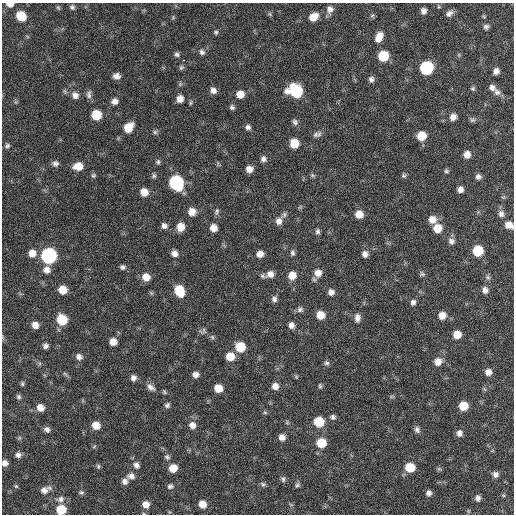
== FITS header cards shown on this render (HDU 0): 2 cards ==
NAXIS1  =                  512 / Axis length
NAXIS2  =                  512 / Axis length

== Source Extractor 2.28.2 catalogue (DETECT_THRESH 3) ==
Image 512 x 512 px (HDU 0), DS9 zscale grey, 1 PNG px = 1 image px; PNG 516 x 516 px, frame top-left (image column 1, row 512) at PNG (2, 3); no overlay
Background 62.7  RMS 8.6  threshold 25.7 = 3 sigma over >= 5 px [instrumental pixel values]
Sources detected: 170; all 170 listed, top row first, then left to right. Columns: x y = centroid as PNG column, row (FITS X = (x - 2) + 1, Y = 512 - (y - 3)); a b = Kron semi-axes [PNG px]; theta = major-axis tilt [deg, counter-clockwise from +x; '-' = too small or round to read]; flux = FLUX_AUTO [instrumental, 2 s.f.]
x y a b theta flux
10 4 7 5 -4 3200
72 7 6 6 - 1300
58 8 6 5 - 810
330 9 10 8 74 3400
423 11 7 6 - 2500
449 13 10 7 40 2400
270 14 7 3 -53 840
372 15 7 5 88 1000
21 16 8 7 - 14000
173 17 5 5 - 690
313 17 9 7 38 7200
484 17 5 3 - 540
486 27 6 5 - 1600
216 32 6 6 - 1100
379 37 13 8 64 5900
202 52 7 7 - 1900
177 54 7 6 - 1500
459 55 6 4 -72 680
383 56 7 7 - 21000
183 60 3 2 - 1300
181 67 7 6 - 1100
426 68 8 8 - 61000
496 71 6 5 - 2700
116 76 7 6 - 3000
371 79 8 7 - 1900
473 88 6 5 - 940
492 88 9 7 -39 2300
213 90 7 6 - 2800
295 91 11 9 -20 40000
497 92 10 8 -40 2700
89 94 11 6 86 2100
240 94 7 7 - 5900
75 95 10 8 -52 3200
180 99 7 7 - 4000
115 101 8 7 - 2800
232 107 7 6 - 1400
96 115 7 7 - 16000
453 117 7 6 - 3500
472 120 8 6 1 1300
295 122 9 7 -68 1900
128 127 9 7 51 10000
248 127 6 6 - 1900
155 132 6 6 - 1100
315 134 8 8 - 1900
421 136 8 7 - 11000
294 143 7 7 - 11000
7 146 7 6 - 1400
467 154 7 6 - 4100
263 159 7 7 - 2000
158 162 7 5 75 1200
55 163 8 6 -6 2000
78 166 9 7 7 7800
249 169 7 6 - 3800
446 171 6 5 - 1100
93 175 6 6 - 980
312 175 7 5 -19 940
154 176 6 6 - 1200
404 176 6 6 - 1200
478 177 6 6 - 2000
176 183 9 8 - 79000
460 189 6 6 - 2900
144 192 7 7 - 6400
503 197 6 4 32 760
300 207 7 4 45 780
217 211 9 6 79 1500
192 212 8 8 - 5400
359 214 8 7 - 6200
501 214 9 8 - 2600
284 215 9 6 51 1600
432 219 9 8 - 5500
279 221 9 8 - 3300
509 225 9 7 -23 4800
164 226 7 6 - 2300
180 227 8 7 - 7100
213 228 7 6 - 4800
437 228 8 8 - 8300
318 231 7 5 -88 1500
451 241 9 8 - 2500
478 251 7 7 - 21000
32 253 8 8 - 5400
174 253 7 6 - 3200
292 253 8 6 -82 1500
260 254 7 6 - 4200
365 254 8 7 - 2900
49 256 8 8 - 130000
122 267 7 6 - 1500
47 270 8 8 - 3600
318 273 10 9 - 4800
270 274 10 9 - 4300
422 274 8 6 -13 1300
292 275 9 8 - 6500
146 277 8 8 - 5600
488 277 7 6 - 1400
63 290 7 6 - 8500
485 290 8 7 - 2600
179 291 9 7 -65 17000
331 292 7 6 - 2800
151 293 6 4 -71 800
274 299 7 7 - 2000
413 302 8 7 - 2000
300 310 8 7 - 1900
320 315 7 7 - 8000
442 315 8 8 - 5300
357 318 10 7 -88 2900
62 320 8 7 - 19000
35 325 7 7 - 4400
291 325 7 6 - 2900
203 331 9 8 - 1700
457 334 7 7 - 7200
212 337 6 5 - 1100
113 342 6 6 - 5000
45 346 6 5 - 2000
240 347 8 7 - 16000
230 356 8 7 - 8500
79 357 8 7 - 2800
438 362 9 8 - 4700
326 363 7 6 - 1400
488 372 6 6 - 3600
65 374 8 4 -37 1000
195 374 7 6 - 3100
296 377 5 5 - 770
133 378 7 6 - 2500
22 384 6 5 - 970
275 386 7 7 - 3800
320 386 7 4 -80 970
151 387 11 7 -39 2900
218 388 7 6 - 8400
164 392 6 4 -69 810
392 396 6 4 18 730
18 397 7 6 - 1300
167 405 7 6 - 1500
463 406 7 7 - 11000
40 408 7 7 - 5100
265 413 6 4 -2 830
333 417 7 6 - 1600
319 422 7 7 - 18000
96 425 8 7 - 6400
192 425 8 8 - 3800
47 429 7 6 - 2100
417 430 8 6 -59 2000
459 433 7 6 - 2700
282 437 7 6 - 3500
19 438 6 4 44 860
321 443 8 7 - 15000
18 455 7 7 - 2300
167 457 8 6 -45 1500
5 463 6 6 - 2900
136 465 8 7 - 2500
98 466 7 5 -77 1000
410 467 7 7 - 16000
173 468 7 7 - 7200
439 469 7 4 0 910
495 474 6 6 - 2400
131 476 10 8 -5 3200
283 479 8 5 84 1400
125 481 8 7 - 2600
263 484 7 5 -18 1200
297 485 8 5 69 1300
16 486 5 5 - 870
170 486 8 6 13 1600
44 490 10 9 - 3900
81 492 7 6 - 1200
429 493 6 5 - 2000
503 495 6 4 -19 680
478 498 6 5 - 2100
60 499 12 8 9 3200
146 504 8 7 - 4600
202 504 7 6 - 6600
291 505 6 4 -19 720
61 510 8 7 - 15000
At the frame edge (FLAGS 8, measured only in part): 4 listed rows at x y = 10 4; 509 225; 5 463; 61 510